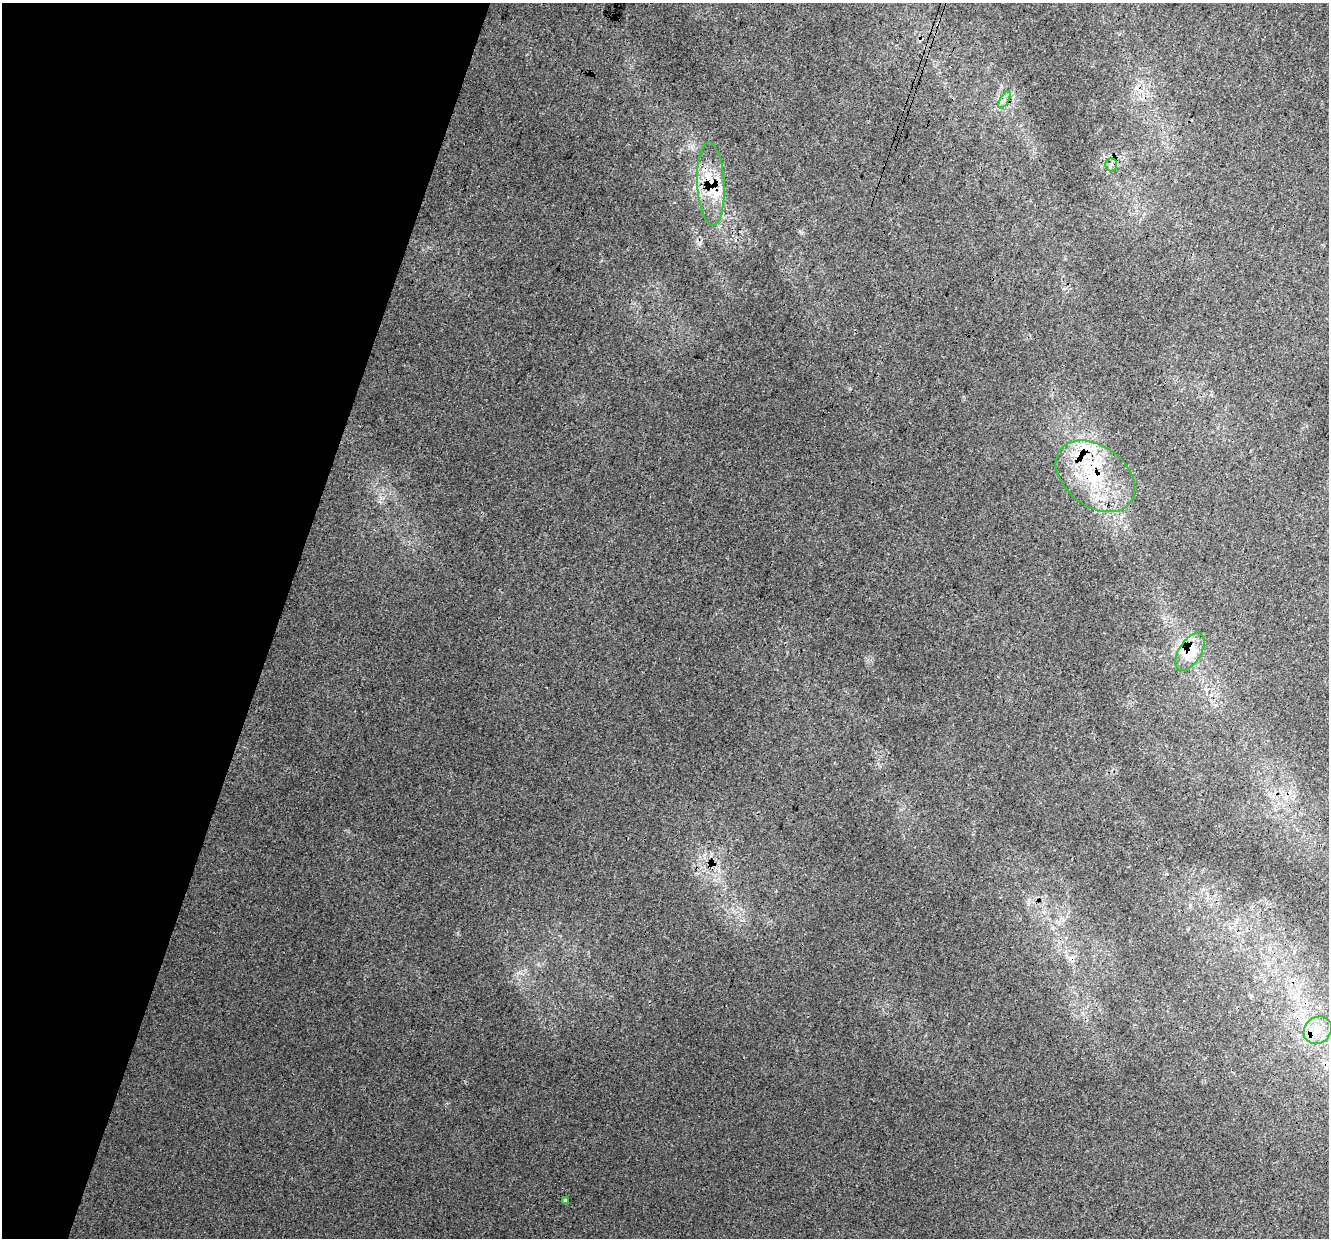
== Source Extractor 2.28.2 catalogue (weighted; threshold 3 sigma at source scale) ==
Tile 9 of 4 x 4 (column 1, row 3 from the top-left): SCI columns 29-1355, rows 1571-2806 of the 5354 x 5551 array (HDU 1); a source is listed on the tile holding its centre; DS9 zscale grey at full resolution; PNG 1331 x 1240 px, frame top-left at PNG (2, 3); each listed source drawn as its Kron ellipse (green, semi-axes under 4 px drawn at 4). Shown black and unused: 21% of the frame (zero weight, under 3 of 4 exposures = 5% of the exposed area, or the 3 px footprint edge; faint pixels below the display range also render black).
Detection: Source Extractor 2.28.2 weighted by HDU 2 'WHT'; one run over the whole footprint, this tile lists its part. Background 0.00884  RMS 0.0037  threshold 0.0168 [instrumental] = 3 sigma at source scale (4.5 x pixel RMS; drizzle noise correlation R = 1.50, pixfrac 1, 0.0396/0.0396 arcsec/px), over >= 5 px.
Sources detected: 13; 3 cosmic-ray / hot-pixel residue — neither listed nor drawn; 3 inside a brighter listed object's ellipse — not listed separately; the other 7 listed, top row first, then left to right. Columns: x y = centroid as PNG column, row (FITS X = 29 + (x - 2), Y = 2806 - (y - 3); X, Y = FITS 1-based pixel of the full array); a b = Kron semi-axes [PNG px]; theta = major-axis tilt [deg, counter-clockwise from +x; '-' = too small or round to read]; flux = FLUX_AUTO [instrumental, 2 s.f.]
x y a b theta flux
1004 100 9 4 61 1.3
1111 165 7 5 -89 1.1
711 184 41 13 -87 14
1095 476 44 30 -37 33
1190 652 21 11 58 8.4
1318 1030 15 13 37 6.2
565 1200 3 3 - 0.84
Overlapping masked pixels (flux is a lower limit): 3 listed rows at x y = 711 184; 1095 476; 1190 652